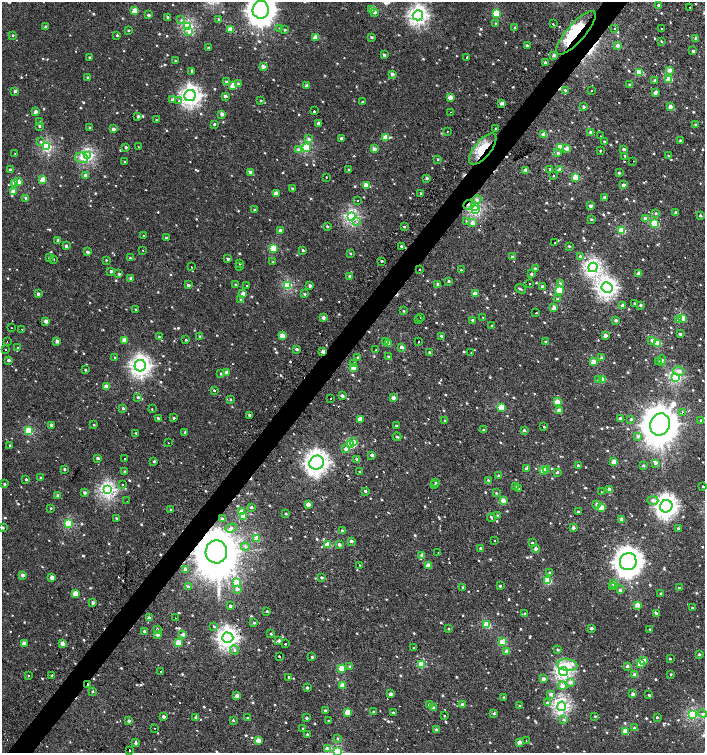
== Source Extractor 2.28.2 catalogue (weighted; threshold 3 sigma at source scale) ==
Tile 7 of 4 x 4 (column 3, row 2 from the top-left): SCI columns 3018-4422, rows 3008-4508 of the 6059 x 6037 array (HDU 1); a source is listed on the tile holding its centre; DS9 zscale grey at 2 x 2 block average (1 PNG px = mean of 2 x 2 image px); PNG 707 x 755 px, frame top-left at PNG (2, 2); each listed source drawn as its Kron ellipse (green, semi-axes under 4 px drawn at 4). Shown black and unused: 4% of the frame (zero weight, under 2 of 3 exposures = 2% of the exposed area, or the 3 px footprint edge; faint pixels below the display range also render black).
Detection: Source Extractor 2.28.2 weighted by HDU 2 'WHT'; one run over the whole footprint, this tile lists its part. Background 7.31e-04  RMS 0.0038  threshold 0.0169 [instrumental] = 3 sigma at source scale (4.5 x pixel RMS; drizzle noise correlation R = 1.50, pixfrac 1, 0.0396/0.0396 arcsec/px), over >= 5 px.
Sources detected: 955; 1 inside a brighter object's white glare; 30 cosmic-ray / hot-pixel residue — neither listed nor drawn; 6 inside a brighter listed object's ellipse — not listed separately; of the other 918, all 500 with FLUX_AUTO >= 0.88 (the completeness limit of this list) listed and drawn (418 fainter detections not listed), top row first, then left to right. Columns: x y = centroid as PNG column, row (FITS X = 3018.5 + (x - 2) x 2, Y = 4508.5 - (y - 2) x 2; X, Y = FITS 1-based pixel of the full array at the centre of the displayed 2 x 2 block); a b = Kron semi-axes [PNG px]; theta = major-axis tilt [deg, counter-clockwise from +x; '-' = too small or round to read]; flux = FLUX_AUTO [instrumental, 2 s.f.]
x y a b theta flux
659 5 3 2 - 2.3
690 7 2 2 - 1.1
261 10 9 8 - 1100
372 10 3 2 - 8.6
135 11 3 3 - 18
375 12 3 3 - 2.9
496 13 3 3 - 31
149 15 2 2 - 2.8
418 15 5 5 - 240
168 17 3 3 - 1.7
181 20 3 3 - 1.1
219 20 2 2 - 3.1
496 23 3 3 - 0.92
553 24 2 2 - 2.2
188 26 3 3 - 100
46 27 3 3 - 2.2
515 27 3 2 - 1.2
614 28 2 2 - 2.2
661 28 2 2 - 2.5
230 29 3 2 - 15
279 29 3 3 - 0.96
128 30 2 2 - 1.1
285 30 3 3 - 1.1
189 32 3 2 - 7
576 33 28 9 48 53
13 35 3 2 - 1.1
117 35 3 2 - 1.1
315 37 3 2 - 11
371 37 3 2 - 1.5
696 38 3 2 - 2.4
661 41 3 2 - 0.88
527 45 3 2 - 1.1
618 45 3 2 - 4.6
208 48 2 2 - 1.5
693 51 2 2 - 1.8
384 55 2 2 - 2.2
554 55 3 2 - 2.8
89 57 3 3 - 0.93
467 57 2 2 - 6.3
176 61 3 2 - 1.4
545 62 3 2 - 1.2
263 66 3 2 - 5.5
670 70 3 3 - 5
192 71 4 2 - 1.1
639 72 3 3 - 25
392 74 2 2 - 3.5
88 78 3 2 - 2.5
669 79 3 3 - 18
655 81 2 2 - 3.1
226 82 3 2 - 2.4
238 84 3 3 - 2.3
630 85 3 2 - 1.5
233 86 3 3 - 11
307 86 2 2 - 4.1
565 90 3 3 - 1.6
15 91 3 2 - 3.1
592 91 2 2 - 1.3
655 93 4 2 - 3.2
190 96 6 5 - 330
225 96 3 2 - 3
450 97 3 2 - 11
172 100 3 3 - 3.1
261 100 3 2 - 1.1
179 101 2 2 - 1.4
362 102 2 2 - 0.95
502 103 3 2 - 6.4
584 107 3 3 - 1.9
670 107 3 2 - 5.7
314 111 2 2 - 50
35 112 2 2 - 5.4
451 112 2 2 - 1
222 114 3 2 - 7.1
138 116 3 3 - 1.9
156 120 2 2 - 2.7
40 122 3 3 - 1.2
319 123 3 2 - 4
214 124 3 2 - 0.99
695 125 3 3 - 0.9
39 126 3 2 - 1.3
90 127 3 2 - 0.96
496 128 2 2 - 1
113 129 2 2 - 4
447 131 2 2 - 1.2
591 132 3 2 - 4.7
544 134 3 2 - 7.4
601 136 2 2 - 1.1
386 137 3 3 - 19
341 138 3 3 - 1.8
309 139 3 3 - 2.6
604 141 2 2 - 1.1
680 141 2 2 - 3.2
41 142 4 4 - 1.6
46 147 3 3 - 82
126 147 3 2 - 1.4
139 147 2 2 - 2.2
560 147 3 3 - 24
306 148 3 3 - 55
567 148 3 2 - 7.1
374 149 3 2 - 6
483 149 19 8 51 26
624 149 2 2 - 2.8
299 150 4 3 - 3.8
600 151 2 2 - 1.7
15 153 2 2 - 1.3
558 153 3 3 - 1.7
87 156 3 3 - 130
625 156 3 2 - 1.4
668 156 3 3 - 1
81 158 6 5 - 5.5
438 159 3 3 - 0.93
633 161 2 2 - 1.8
125 162 2 2 - 1.5
550 169 2 2 - 15
560 169 2 2 - 5.2
10 170 2 2 - 2.7
349 170 2 2 - 1.7
526 170 2 2 - 5.5
250 172 2 2 - 4
619 173 3 2 - 1.2
85 175 3 3 - 5.7
553 176 2 2 - 1.2
326 177 2 2 - 2.1
576 177 3 3 - 25
427 178 3 2 - 2.4
43 180 3 3 - 21
19 182 3 3 - 12
15 183 3 3 - 9.2
366 185 3 2 - 14
623 185 2 2 - 3.6
293 189 3 2 - 2.4
13 192 3 3 - 6.8
421 193 3 2 - 0.93
276 194 3 2 - 8.3
604 197 3 2 - 2.2
26 198 3 2 - 2
477 199 4 4 - 2.1
357 200 2 2 - 3.7
469 205 6 5 - 3.4
475 206 4 4 - 11
591 206 3 3 - 3
254 210 3 3 - 0.9
475 210 4 3 - 96
676 212 3 2 - 1.6
656 213 3 3 - 1
700 215 2 2 - 1.5
351 217 3 3 - 140
591 219 3 2 - 1.3
645 219 3 3 - 6.4
357 221 2 2 - 1
466 221 4 3 - 0.92
472 223 4 3 - 5
655 224 3 3 - 38
327 226 3 2 - 1.3
404 226 2 2 - 7.4
280 230 3 2 - 5.3
622 231 3 3 - 37
144 236 2 2 - 1.6
166 238 3 3 - 1.2
58 240 3 2 - 1.7
554 242 2 2 - 3.2
66 246 3 3 - 2.1
401 246 3 3 - 1.8
569 246 3 3 - 1
273 248 4 3 - 28
143 250 2 2 - 1.5
303 250 2 2 - 1.7
87 252 3 3 - 3.3
350 253 3 3 - 0.95
580 256 3 3 - 1.2
49 257 2 2 - 1.2
512 257 3 3 - 2.3
130 258 2 2 - 1.3
54 259 2 2 - 1.1
228 259 3 2 - 1.9
106 260 2 2 - 0.89
382 261 2 2 - 1.2
273 262 3 2 - 0.89
240 263 2 2 - 0.97
240 266 2 2 - 9.1
191 267 2 2 - 1.2
593 267 5 4 - 210
535 268 4 3 - 1.4
419 269 2 2 - 4.5
461 270 3 2 - 1.2
111 271 2 2 - 2.1
639 273 3 2 - 4.6
119 274 2 2 - 1.7
531 274 3 3 - 1.6
350 276 3 3 - 2.8
131 278 2 2 - 2.5
449 281 3 2 - 1.7
560 283 4 3 - 1.1
235 284 2 2 - 0.89
438 284 3 2 - 2
529 284 2 2 - 1
188 285 2 2 - 2.6
287 285 3 3 - 58
247 286 2 2 - 2
310 286 3 2 - 2.9
542 286 2 2 - 1.4
607 288 5 5 - 280
520 289 6 2 -40 1.1
560 290 3 3 - 34
475 293 2 2 - 6.1
38 294 3 3 - 2
243 294 3 2 - 8.9
304 294 3 3 - 1.2
240 299 3 2 - 1.1
558 299 3 3 - 1.3
634 303 2 2 - 0.98
622 305 2 2 - 3.1
640 305 3 2 - 1.8
554 308 3 2 - 9.2
136 310 2 2 - 1.1
404 311 3 2 - 1.1
536 313 2 2 - 2.4
323 317 2 2 - 4.6
420 317 2 2 - 1.3
483 317 2 2 - 2.8
683 319 3 3 - 30
418 320 2 2 - 1.1
472 320 2 2 - 1.4
616 320 3 2 - 1.9
679 320 3 3 - 2.9
46 321 3 2 - 5.5
492 326 2 2 - 1.7
11 328 2 2 - 2.1
22 329 2 2 - 1.5
680 334 3 3 - 1.7
605 335 2 2 - 6.4
282 336 3 2 - 11
441 336 3 2 - 1.4
159 337 2 2 - 1.5
200 337 2 2 - 1.8
124 340 3 2 - 11
186 340 2 2 - 1.2
652 340 4 3 - 1.8
57 341 2 2 - 4.5
7 342 2 2 - 1.6
386 342 3 3 - 1.5
419 342 2 2 - 7.9
545 342 3 2 - 0.94
658 343 3 3 - 30
389 344 3 2 - 9
401 347 2 2 - 5.3
18 348 3 3 - 0.94
5 349 2 2 - 1.5
296 349 2 2 - 2.9
376 350 2 2 - 1.4
323 351 2 2 - 5.6
430 352 3 2 - 1.7
471 353 2 2 - 2.4
115 357 2 2 - 1.2
358 357 3 3 - 1.3
389 357 3 3 - 1.3
602 358 3 3 - 2.9
8 360 3 2 - 2.5
662 360 5 3 - 1.4
658 361 3 3 - 1.6
593 362 3 2 - 11
354 363 2 2 - 2.6
140 366 6 5 - 300
353 368 3 2 - 12
85 370 2 2 - 0.97
679 371 5 4 - 3
227 372 3 2 - 7.2
221 374 3 3 - 1.1
676 377 3 3 - 100
599 380 3 3 - 2.1
602 380 3 2 - 13
106 386 3 2 - 10
214 390 3 2 - 1
342 396 2 2 - 2.6
138 397 3 3 - 1.4
330 398 2 2 - 1
393 398 3 2 - 4
230 399 3 3 - 1.1
557 401 3 2 - 11
501 407 3 3 - 24
123 408 3 3 - 1.4
152 409 2 2 - 8.5
559 411 3 2 - 8.6
682 413 3 3 - 3.4
249 415 3 2 - 1.5
158 418 3 3 - 1.3
174 418 2 2 - 1.8
620 418 2 2 - 2.7
360 419 3 2 - 10
631 419 2 2 - 1.4
701 420 3 3 - 0.94
445 421 3 2 - 1.1
660 424 11 10 - 2700
51 425 2 2 - 1.4
94 425 3 2 - 0.9
397 426 3 3 - 1.1
544 427 2 2 - 0.92
484 430 3 2 - 2.2
524 430 3 2 - 2.6
29 431 3 3 - 40
185 432 3 3 - 1.4
136 433 2 2 - 2.1
638 436 3 3 - 2.2
397 437 4 2 - 1.4
354 442 3 3 - 2.9
168 443 2 2 - 1.1
10 445 2 2 - 1.1
351 445 4 3 - 37
346 449 3 3 - 3.5
372 455 3 2 - 3.7
98 458 2 2 - 2.4
125 459 2 2 - 8.8
357 459 3 3 - 1.5
154 461 2 2 - 1.6
614 462 3 2 - 13
317 463 7 6 - 460
656 463 3 3 - 2.2
578 465 2 2 - 1.9
643 466 2 2 - 1.8
526 468 3 3 - 1.1
64 469 3 2 - 1.2
543 470 3 3 - 20
546 470 3 3 - 3.4
124 471 4 3 - 0.9
360 471 3 2 - 0.93
557 472 3 2 - 1.9
499 476 2 2 - 3.2
41 478 3 2 - 0.99
26 479 3 3 - 1.6
488 480 3 2 - 1.1
436 482 3 2 - 1.2
4 484 3 2 - 1.1
122 484 2 2 - 1.5
435 485 3 3 - 0.9
515 486 3 3 - 1.1
703 487 2 2 - 0.96
519 489 3 2 - 1.1
609 489 2 2 - 5.5
107 490 4 4 - 160
365 491 2 2 - 1.7
602 492 2 2 - 3.1
84 493 3 3 - 2.2
496 493 3 3 - 1
58 496 3 2 - 3.1
503 500 3 2 - 7.9
653 500 5 3 - 4.1
127 501 2 2 - 1.7
597 504 4 3 - 2.5
308 505 2 2 - 7.1
666 506 6 6 - 410
251 507 3 3 - 1.6
51 508 2 2 - 1.1
601 508 3 3 - 16
171 510 2 2 - 3
241 512 3 3 - 9.3
578 512 2 2 - 1.3
286 514 3 2 - 1.1
497 515 3 2 - 0.99
243 516 3 3 - 16
116 518 2 2 - 1.2
492 518 4 2 - 2.7
222 519 2 2 - 2.6
622 519 2 2 - 4.2
69 524 3 3 - 50
3 528 4 3 - 1.1
231 528 6 4 21 1.9
573 528 3 2 - 3.1
678 528 2 2 - 1.8
343 531 3 2 - 3
256 539 3 3 - 17
351 541 2 2 - 4
495 541 2 2 - 3.9
532 543 2 2 - 1.2
327 545 3 3 - 21
339 545 3 3 - 2.2
245 547 4 3 - 1.2
480 548 2 2 - 2
536 549 3 2 - 3.4
216 552 11 10 - 5400
438 553 2 2 - 1
422 555 3 2 - 5.9
628 562 8 8 - 1000
360 565 2 2 - 0.99
428 565 3 3 - 12
185 569 3 3 - 1.5
549 572 3 3 - 0.92
23 575 2 2 - 4.2
52 577 2 2 - 7.3
322 578 2 2 - 1.4
548 581 3 3 - 37
236 582 3 3 - 15
614 584 3 3 - 3.3
188 586 3 3 - 1.8
500 586 2 2 - 1.4
613 586 2 2 - 4.8
463 587 3 3 - 0.91
679 588 2 2 - 1.4
237 589 4 3 - 3
620 590 4 3 - 1.7
76 594 3 3 - 14
661 594 2 2 - 2
93 603 3 3 - 2.4
637 605 3 2 - 9.3
230 606 2 2 - 2.6
692 608 2 2 - 1.5
267 611 2 2 - 1.1
656 613 4 2 - 2.3
525 614 2 2 - 2.3
149 618 3 3 - 4
176 618 2 2 - 0.9
254 623 3 3 - 1
487 625 3 3 - 33
214 626 3 3 - 0.95
591 628 2 2 - 2.8
157 629 3 3 - 1.1
449 629 2 2 - 1.4
650 629 2 2 - 0.9
144 632 3 2 - 2
183 634 3 3 - 3.5
271 634 3 3 - 1
157 635 3 3 - 3.9
228 638 5 5 - 310
279 641 2 2 - 3.2
503 642 3 3 - 24
24 643 3 2 - 8.5
62 643 3 2 - 6.7
178 643 3 3 - 27
285 644 2 2 - 12
414 648 3 2 - 1
234 650 4 4 - 1.8
558 650 3 3 - 1.5
507 651 3 2 - 7.5
699 654 2 2 - 1.8
279 656 2 2 - 1.2
312 657 2 2 - 1.4
670 659 2 2 - 0.95
644 660 3 3 - 3.9
641 664 3 3 - 21
421 665 3 3 - 27
567 665 10 6 -7 11
350 666 3 3 - 2
627 666 3 3 - 2.3
342 668 3 3 - 21
161 671 2 2 - 2
564 672 4 4 - 190
671 674 2 2 - 1.1
28 675 2 2 - 2.1
52 675 3 2 - 1.5
635 675 2 2 - 5.7
289 677 2 2 - 1.4
543 679 2 2 - 4.7
570 682 4 4 - 3.8
88 685 3 2 - 1.4
342 685 3 2 - 11
562 686 4 4 - 4.3
307 688 2 2 - 2.3
92 691 3 3 - 0.98
391 694 2 2 - 4.3
551 694 3 3 - 4.1
633 694 2 2 - 4
649 695 3 2 - 1.3
237 696 2 2 - 6.4
504 697 3 2 - 1
547 703 4 3 - 1.3
429 705 3 3 - 2.4
463 705 3 2 - 7.6
520 706 3 2 - 1.5
562 706 4 4 - 150
434 708 2 2 - 4.5
325 711 2 2 - 1.7
348 712 3 3 - 15
373 712 3 2 - 1.8
393 713 2 2 - 1.7
494 714 3 3 - 1.4
692 714 3 3 - 76
703 714 4 4 - 2.6
444 716 2 2 - 9.2
595 716 3 2 - 0.93
164 717 3 2 - 2.9
196 717 3 3 - 2.2
657 717 2 2 - 1.2
248 718 3 3 - 0.9
306 718 3 3 - 1.4
233 720 2 2 - 1.4
564 720 4 3 - 1.2
129 721 3 3 - 2.1
328 721 3 2 - 0.99
154 728 2 2 - 3.7
634 728 3 3 - 2.1
303 729 3 3 - 0.99
436 730 2 2 - 3.3
625 732 3 3 - 18
307 734 2 2 - 1.1
337 738 3 3 - 1
526 740 2 2 - 1.3
258 741 3 2 - 11
519 742 3 2 - 6.5
136 743 4 3 - 1.7
327 748 3 3 - 3.8
129 750 2 2 - 3.5
337 752 3 3 - 53
Overlapping masked pixels (flux is a lower limit): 8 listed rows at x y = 576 33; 483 149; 633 161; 469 205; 323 351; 682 413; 216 552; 88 685
Isophote crosses this tile's border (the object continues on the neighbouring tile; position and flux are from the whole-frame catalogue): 3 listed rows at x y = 261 10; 3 528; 337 752